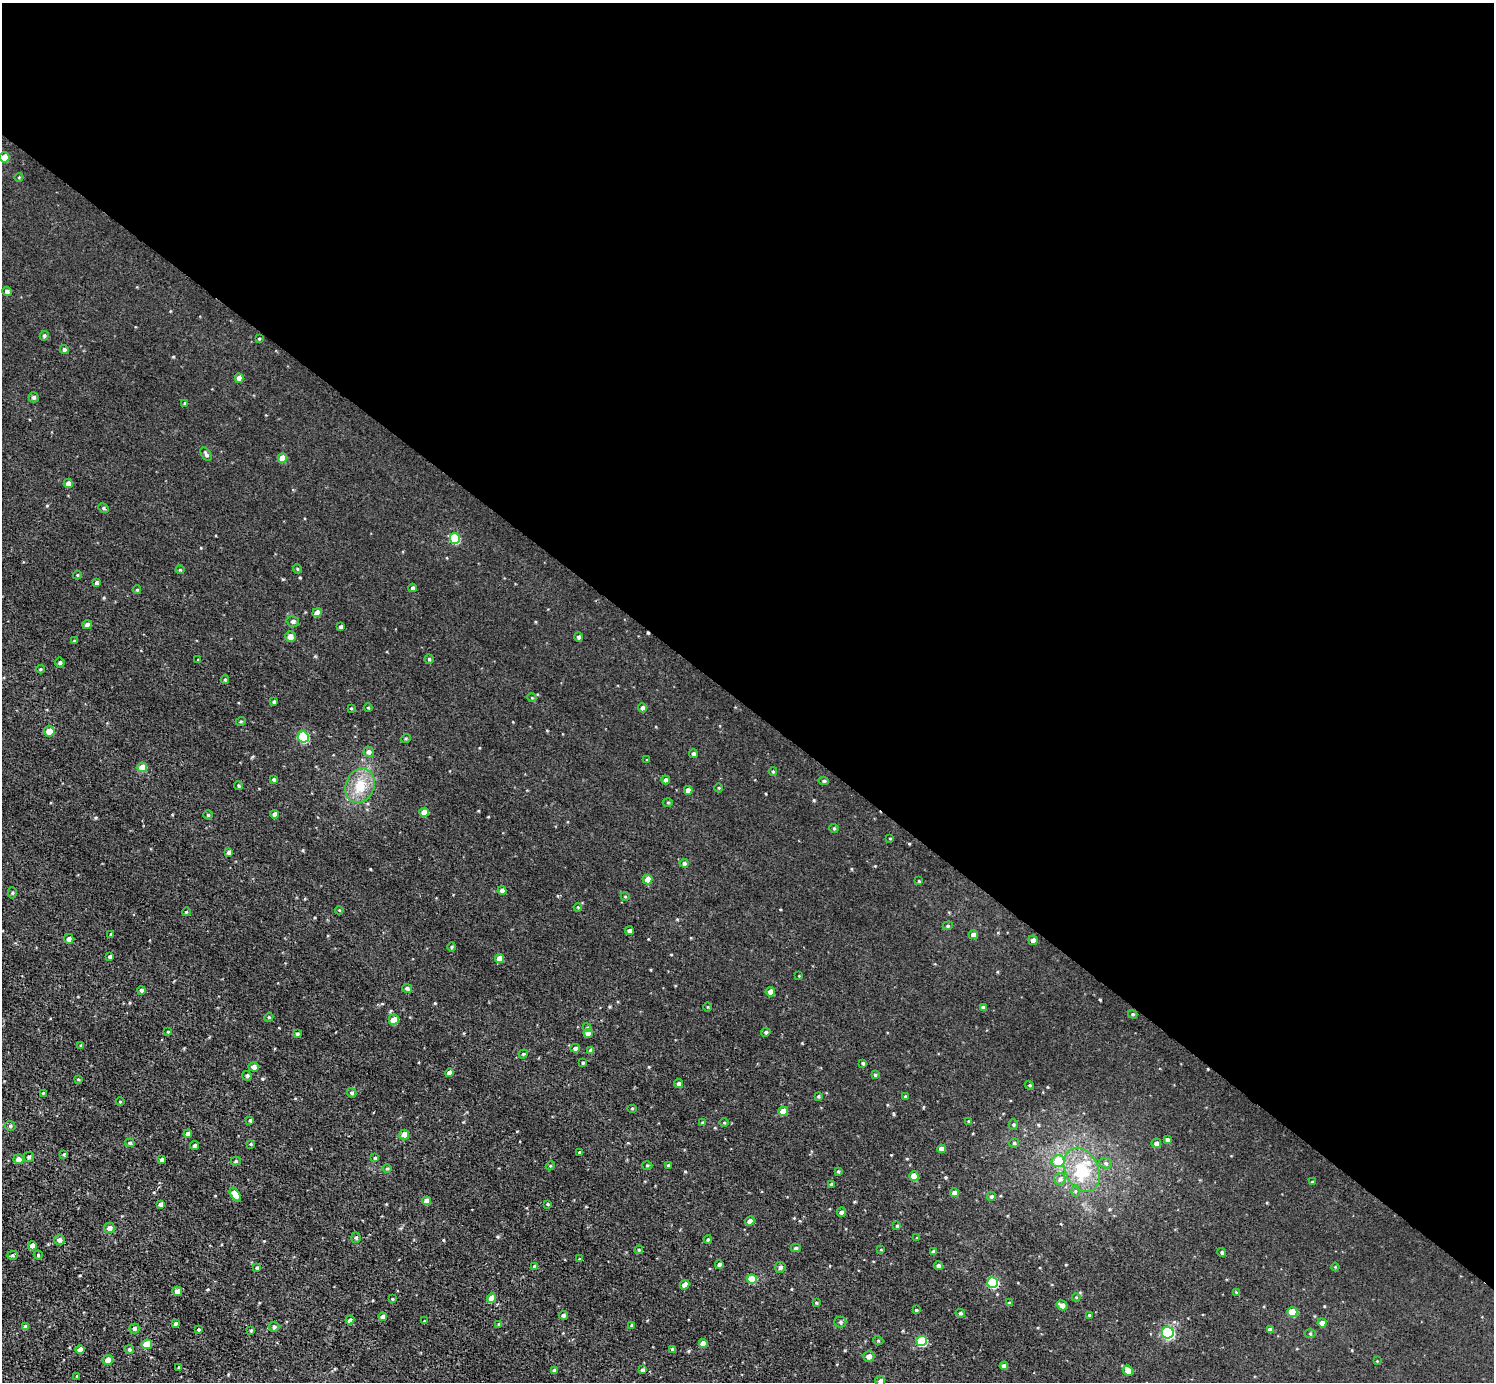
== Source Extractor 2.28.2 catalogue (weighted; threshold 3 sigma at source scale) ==
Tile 3 of 4 x 4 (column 3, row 1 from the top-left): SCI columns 2985-4476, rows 4297-5676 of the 5970 x 5973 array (HDU 1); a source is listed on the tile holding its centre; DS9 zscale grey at full resolution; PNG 1496 x 1384 px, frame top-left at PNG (2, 3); each listed source drawn as its Kron ellipse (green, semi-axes under 4 px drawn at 4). Shown black and unused: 51% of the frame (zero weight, under 3 of 5 exposures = <1% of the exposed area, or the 3 px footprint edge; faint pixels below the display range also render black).
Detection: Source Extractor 2.28.2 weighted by HDU 2 'WHT'; one run over the whole footprint, this tile lists its part. Background 0.00405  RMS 0.006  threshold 0.0269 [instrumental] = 3 sigma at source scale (4.5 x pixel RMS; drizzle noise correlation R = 1.50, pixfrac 1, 0.05/0.05 arcsec/px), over >= 5 px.
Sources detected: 229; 1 cosmic-ray / hot-pixel residue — neither listed nor drawn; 3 inside a brighter listed object's ellipse — not listed separately; the other 225 listed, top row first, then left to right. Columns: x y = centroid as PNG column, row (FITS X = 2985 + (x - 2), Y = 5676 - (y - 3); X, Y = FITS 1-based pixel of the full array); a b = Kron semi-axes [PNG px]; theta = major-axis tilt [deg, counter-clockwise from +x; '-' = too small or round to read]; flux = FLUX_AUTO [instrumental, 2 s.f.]
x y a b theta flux
4 157 5 5 - 7.5
19 177 4 3 - 0.42
7 291 5 4 - 1.5
44 336 5 4 - 1
259 339 4 3 - 0.5
64 349 4 4 - 1.1
239 378 4 4 - 3
34 397 5 5 - 0.98
185 403 4 4 - 0.65
206 454 7 4 -58 1.4
282 458 5 4 - 7.8
68 483 5 4 - 3
103 508 5 4 - 0.84
455 538 5 5 - 23
297 569 5 3 - 0.55
180 570 4 4 - 0.58
77 575 4 4 - 0.62
96 583 4 4 - 1.1
412 588 4 4 - 1.1
137 590 4 4 - 0.56
317 613 5 4 - 4.3
293 621 6 5 - 1.6
87 625 4 4 - 1.9
341 627 3 3 - 1.3
290 637 5 5 - 3.8
579 637 4 4 - 1.4
74 641 4 3 - 0.52
429 659 4 4 - 0.78
198 660 4 3 - 0.44
60 662 5 5 - 1.1
40 669 4 3 - 0.62
225 680 4 4 - 0.68
532 698 4 3 - 0.5
274 702 4 4 - 1.2
351 708 3 3 - 0.5
368 708 4 4 - 0.55
642 708 4 4 - 1.5
241 721 5 3 - 0.58
49 731 5 5 - 5.7
303 737 5 5 - 38
406 738 5 3 - 0.58
369 752 5 5 - 1.8
693 754 4 4 - 1.3
647 760 4 3 - 0.41
142 767 5 4 - 7.9
773 771 4 4 - 0.56
274 779 4 4 - 0.94
666 780 4 4 - 1.8
824 781 5 4 - 0.88
239 786 4 4 - 0.8
360 786 17 14 68 13
719 788 4 3 - 0.48
688 790 4 4 - 2.8
668 802 5 3 - 0.58
424 812 4 4 - 4.7
274 814 4 4 - 2.2
208 815 4 4 - 0.64
834 828 4 4 - 0.65
890 838 4 2 - 0.41
229 852 4 3 - 1.6
684 863 4 4 - 1.2
647 880 5 5 - 5
919 881 4 3 - 0.46
502 891 4 4 - 2.5
12 893 6 4 89 0.78
625 896 4 3 - 0.41
578 907 4 3 - 0.47
339 910 4 3 - 0.45
186 912 4 3 - 0.45
948 926 5 4 - 0.75
629 931 4 4 - 1.7
111 934 4 3 - 0.58
973 935 4 4 - 3
69 939 5 4 - 2.2
1033 940 5 4 - 2.7
452 947 5 3 - 0.61
110 957 3 3 - 1.1
499 958 4 4 - 4.9
799 976 3 3 - 0.44
407 988 5 4 - 1.3
142 990 4 4 - 1.4
770 992 5 4 - 3.7
708 1007 5 3 - 0.49
983 1008 4 4 - 1.7
1133 1014 5 4 - 0.69
269 1017 5 4 - 0.57
394 1020 5 5 - 6.9
587 1028 4 4 - 0.65
168 1032 4 3 - 0.67
766 1032 4 4 - 0.95
588 1033 4 4 - 2.8
297 1034 4 3 - 0.93
81 1045 4 4 - 0.6
575 1048 5 4 - 1.4
591 1050 4 4 - 2.1
523 1054 4 3 - 0.52
583 1063 4 4 - 0.73
863 1063 4 4 - 0.9
254 1067 5 4 - 3.2
450 1073 4 4 - 3.6
875 1075 4 3 - 0.86
247 1076 5 4 - 1.1
78 1079 4 3 - 0.45
679 1083 5 4 - 1.4
1029 1085 5 3 - 0.52
43 1093 3 3 - 0.57
352 1093 5 4 - 0.96
818 1096 4 3 - 0.7
905 1097 3 3 - 0.87
120 1102 4 3 - 0.43
632 1108 5 3 - 0.49
783 1111 4 4 - 7.7
250 1120 4 4 - 0.7
968 1121 4 2 - 0.44
724 1122 4 3 - 0.51
702 1123 4 3 - 0.66
1013 1125 5 4 - 0.81
10 1126 5 4 - 0.85
188 1134 4 4 - 3.5
404 1135 5 5 - 4.4
1167 1140 4 3 - 1.8
130 1143 5 3 - 0.81
1014 1143 5 5 - 0.79
1156 1143 5 4 - 2.1
251 1144 4 3 - 0.53
194 1145 4 4 - 1.2
941 1149 4 4 - 3.4
579 1152 3 3 - 0.68
64 1154 4 4 - 0.62
29 1157 5 5 - 0.95
375 1158 4 4 - 0.76
18 1159 5 5 - 3.2
162 1160 4 4 - 2.3
236 1161 5 4 - 0.82
1058 1161 6 6 - 11
1106 1163 6 5 - 1.2
647 1165 5 3 - 0.62
669 1165 3 3 - 1.1
550 1166 5 3 - 0.55
387 1168 5 3 - 0.62
1082 1170 23 16 -64 21
838 1171 4 3 - 0.66
914 1176 4 4 - 6.8
1060 1179 6 5 - 1.4
1312 1182 3 3 - 0.67
831 1184 4 4 - 0.87
1075 1191 6 4 89 0.77
955 1193 4 4 - 3.2
235 1195 8 4 -56 5.6
991 1197 5 5 - 1.1
427 1201 4 4 - 3.8
161 1204 4 4 - 2.1
547 1204 4 3 - 0.63
841 1212 5 4 - 1.5
750 1221 5 4 - 2.2
897 1226 3 3 - 0.77
109 1228 5 5 - 2.6
356 1238 5 4 - 0.92
917 1238 4 4 - 0.51
708 1239 4 3 - 0.67
59 1240 5 5 - 2.3
32 1246 4 4 - 5.9
796 1248 5 4 - 0.91
639 1250 4 4 - 0.63
881 1250 4 3 - 0.39
934 1252 4 4 - 1.3
1222 1252 4 4 - 0.8
12 1255 5 4 - 0.81
38 1255 4 4 - 0.8
580 1259 4 3 - 0.57
719 1264 4 4 - 1.7
535 1266 4 3 - 0.89
938 1266 4 4 - 1.5
780 1267 5 5 - 1.3
1335 1267 4 4 - 0.5
257 1268 4 4 - 0.84
752 1279 5 5 - 14
993 1283 5 5 - 35
685 1285 5 4 - 3.1
177 1291 5 5 - 2.8
1236 1292 4 4 - 0.49
1076 1297 4 3 - 0.47
492 1298 5 4 - 5.4
392 1299 3 3 - 0.5
816 1303 3 3 - 0.61
1009 1303 4 3 - 0.86
1062 1305 6 4 -32 3
916 1310 3 3 - 0.57
1292 1312 5 5 - 14
960 1313 5 4 - 0.85
564 1315 4 4 - 1.2
1089 1315 3 3 - 0.64
383 1317 4 4 - 2.8
350 1320 4 4 - 1.3
424 1321 3 2 - 0.4
840 1322 6 5 - 1.3
175 1323 4 3 - 1.1
1322 1323 4 4 - 2.7
499 1324 4 4 - 0.83
632 1325 4 4 - 0.92
25 1327 4 4 - 1.9
274 1327 5 5 - 1.4
134 1328 5 5 - 1.4
199 1330 4 4 - 0.67
251 1330 4 3 - 0.62
1270 1330 4 4 - 2.6
1168 1333 6 6 - 80
1310 1333 5 3 - 0.6
878 1340 5 3 - 0.56
922 1341 5 5 - 26
703 1343 4 4 - 5.3
147 1344 5 5 - 13
80 1349 4 4 - 4.2
129 1349 5 4 - 1
673 1349 4 3 - 1.5
869 1356 6 5 - 2.8
108 1360 5 5 - 4.4
1377 1361 3 3 - 0.4
1004 1366 4 4 - 2.7
179 1367 4 3 - 0.65
554 1370 4 4 - 0.91
642 1370 4 3 - 1.4
1128 1371 5 4 - 5
77 1376 3 2 - 0.53
880 1381 5 5 - 1.5
Isophote crosses this tile's border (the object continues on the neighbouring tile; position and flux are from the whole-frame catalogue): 2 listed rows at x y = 4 157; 880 1381